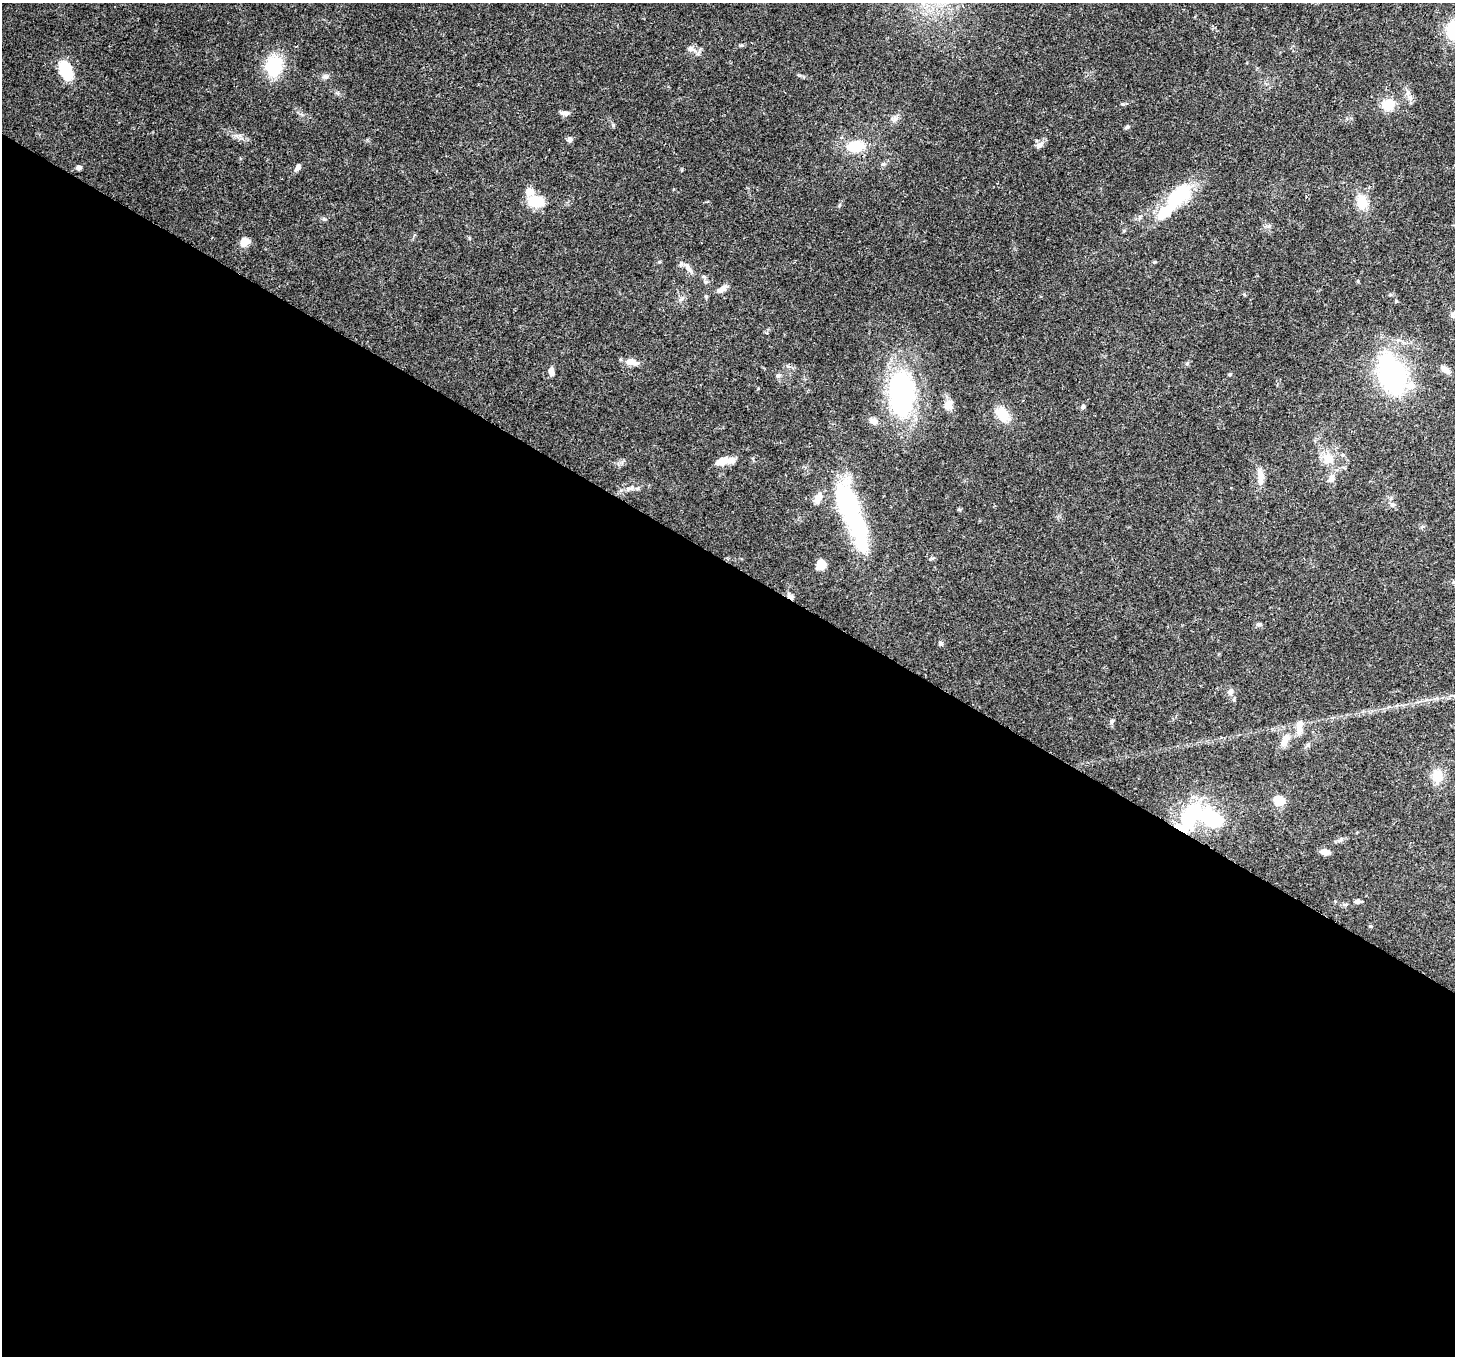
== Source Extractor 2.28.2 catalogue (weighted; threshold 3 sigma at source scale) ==
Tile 14 of 4 x 4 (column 2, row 4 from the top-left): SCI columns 1530-2982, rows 355-1708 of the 5960 x 6058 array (HDU 1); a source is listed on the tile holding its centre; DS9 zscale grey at full resolution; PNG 1457 x 1358 px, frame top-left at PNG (2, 3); no overlay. Shown black and unused: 59% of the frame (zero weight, under 3 of 4 exposures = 8% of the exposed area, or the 3 px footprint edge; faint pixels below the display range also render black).
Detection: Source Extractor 2.28.2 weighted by HDU 2 'WHT'; one run over the whole footprint, this tile lists its part. Background 0.0595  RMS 0.0035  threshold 0.0158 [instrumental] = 3 sigma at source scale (4.5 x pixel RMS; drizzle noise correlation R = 1.50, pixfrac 1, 0.0396/0.0396 arcsec/px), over >= 5 px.
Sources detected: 68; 2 inside a brighter object's white glare — not listed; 6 inside a brighter listed object's ellipse — not listed separately; the other 60 listed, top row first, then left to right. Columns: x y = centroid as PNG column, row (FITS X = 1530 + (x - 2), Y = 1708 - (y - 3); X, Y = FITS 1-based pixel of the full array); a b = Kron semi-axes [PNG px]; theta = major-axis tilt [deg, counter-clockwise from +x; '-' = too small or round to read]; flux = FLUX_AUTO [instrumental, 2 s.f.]
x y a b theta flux
690 48 9 7 17 1.4
274 66 21 16 79 17
66 71 19 10 -67 16
325 77 9 6 6 1
1410 98 10 6 -63 1.5
1388 105 16 15 - 5.5
565 113 12 5 -3 1.3
895 119 9 7 51 1.4
1127 127 6 5 - 0.65
570 139 7 6 - 1.1
1039 145 11 7 41 1.8
856 146 18 11 6 10
883 164 6 6 - 0.66
298 167 10 5 59 1.2
79 168 6 5 - 1.2
1181 194 37 22 35 16
536 201 16 12 -16 9.1
1362 202 19 14 -80 6.3
244 242 11 10 - 3.2
659 262 5 3 - 0.38
1154 262 5 4 - 0.38
689 269 16 5 -57 1.7
723 289 13 7 38 2.1
706 296 6 4 17 0.4
631 362 14 7 -10 3.3
1187 363 5 5 - 0.47
1445 369 13 7 -37 2.1
551 372 10 6 -82 1.6
1392 374 33 18 -69 72
778 376 6 5 - 0.72
901 393 41 22 -89 66
948 405 13 11 66 2.7
1083 407 6 5 - 0.79
1002 414 21 14 -53 5.9
873 421 10 8 -25 1.8
1328 459 19 14 -31 5.7
723 460 12 11 - 3.3
1260 473 19 8 -66 2.7
1331 478 13 7 62 1.9
630 488 12 6 13 1.5
818 498 12 8 63 3.5
846 501 52 23 -73 39
1392 505 7 6 - 0.97
959 510 6 3 -19 0.39
821 565 7 6 - 7.4
790 597 10 6 -38 1.3
1258 624 6 5 - 0.67
940 643 6 6 - 0.64
1230 692 10 8 68 1.5
1112 721 6 5 - 0.75
1299 728 20 8 87 2.8
1285 740 19 10 62 3.6
1437 776 19 14 -80 5.2
1279 800 12 10 -37 4.5
1191 816 25 15 61 27
1210 817 20 9 -28 42
1341 839 9 6 53 0.99
1325 852 11 6 -7 2.1
1358 901 9 6 4 1
1345 904 8 4 8 0.64
Overlapping masked pixels (flux is a lower limit): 1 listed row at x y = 790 597
Unlisted compact peaks at least as high as the median listed source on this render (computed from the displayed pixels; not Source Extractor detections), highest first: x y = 1123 104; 469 238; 740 45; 1396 301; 240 135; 1358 281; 682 170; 323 219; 1244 294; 932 558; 1390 295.